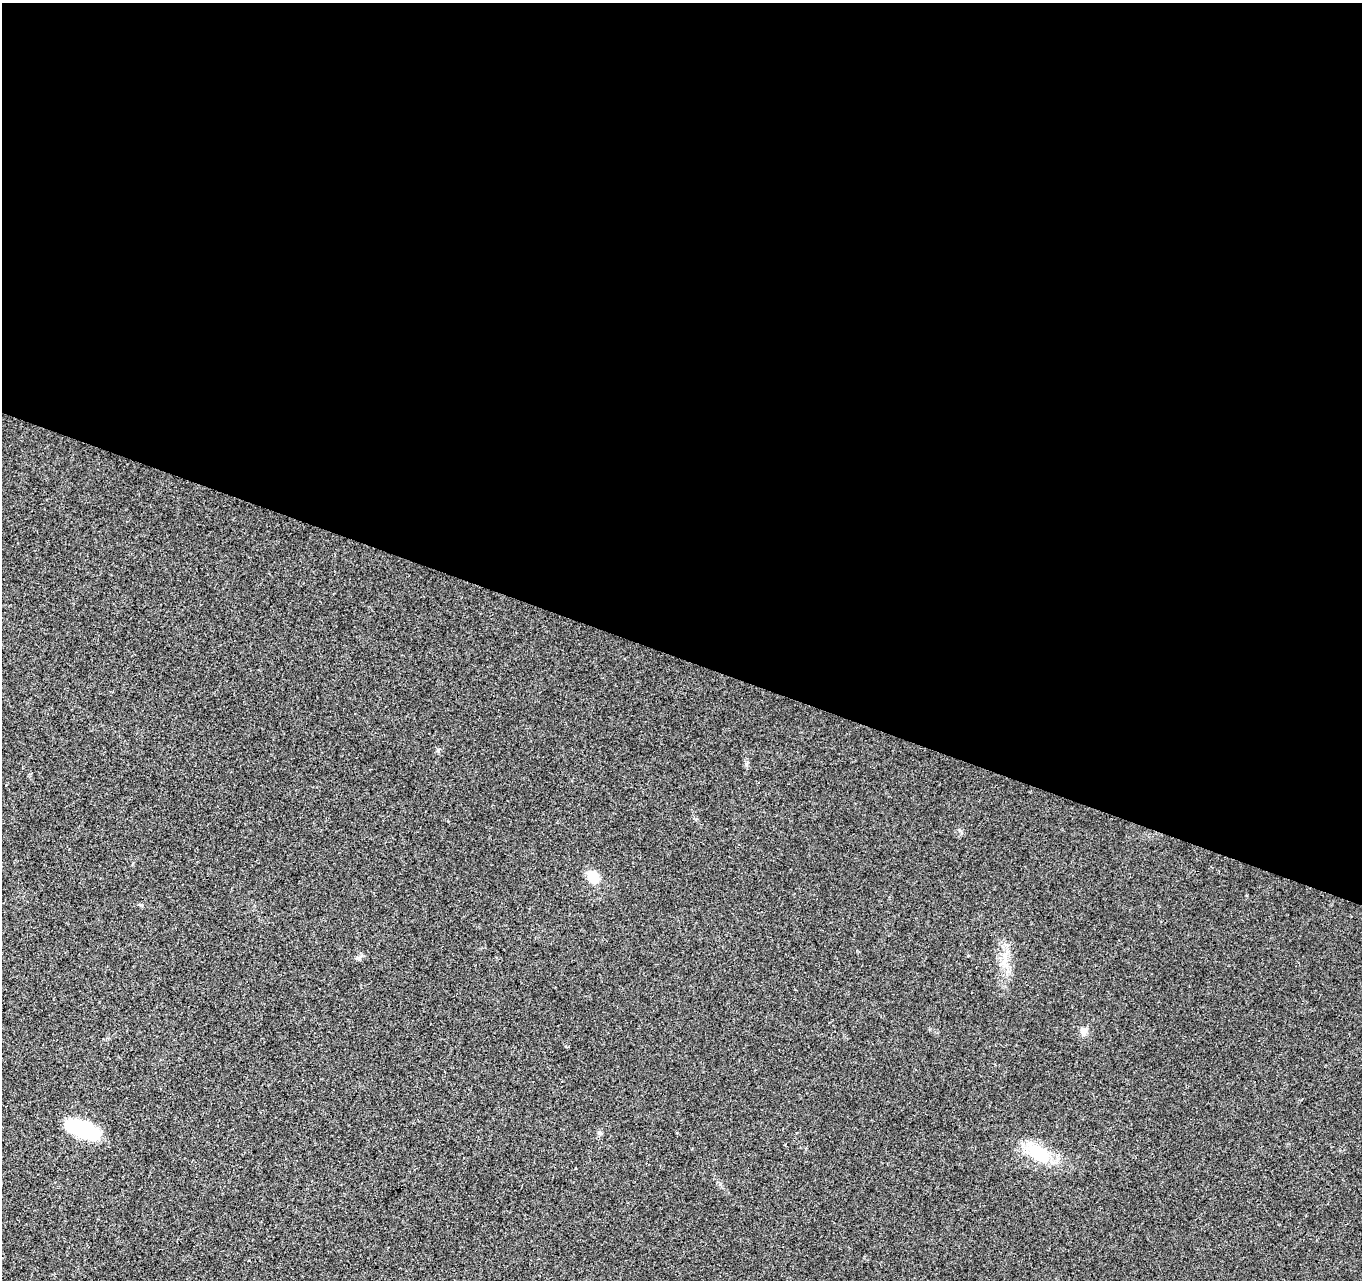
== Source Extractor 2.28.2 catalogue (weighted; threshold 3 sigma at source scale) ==
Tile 3 of 4 x 4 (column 3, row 1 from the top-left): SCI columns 2798-4157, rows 4169-5446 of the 5588 x 5718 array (HDU 1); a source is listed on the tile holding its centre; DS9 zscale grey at full resolution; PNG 1364 x 1282 px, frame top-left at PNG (2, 3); no overlay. Shown black and unused: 51% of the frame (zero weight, under 3 of 4 exposures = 6% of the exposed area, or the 3 px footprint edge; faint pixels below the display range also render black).
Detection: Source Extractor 2.28.2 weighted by HDU 2 'WHT'; one run over the whole footprint, this tile lists its part. Background 0.0208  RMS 0.0037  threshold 0.0165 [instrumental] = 3 sigma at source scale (4.5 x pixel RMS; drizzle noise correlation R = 1.50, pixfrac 1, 0.0396/0.0396 arcsec/px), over >= 5 px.
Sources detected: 8; all 8 listed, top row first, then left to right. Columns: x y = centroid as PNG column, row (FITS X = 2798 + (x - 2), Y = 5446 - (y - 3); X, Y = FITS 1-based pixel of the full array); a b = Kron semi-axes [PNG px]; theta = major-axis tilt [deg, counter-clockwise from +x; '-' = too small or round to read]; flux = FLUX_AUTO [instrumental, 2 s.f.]
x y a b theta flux
593 877 14 10 -54 6.7
140 905 6 4 -19 0.44
358 958 6 6 - 0.82
1004 964 12 7 -64 2.7
1083 1031 9 8 - 1.9
83 1129 34 15 -18 25
599 1133 7 5 -20 0.7
1039 1153 33 19 -32 15